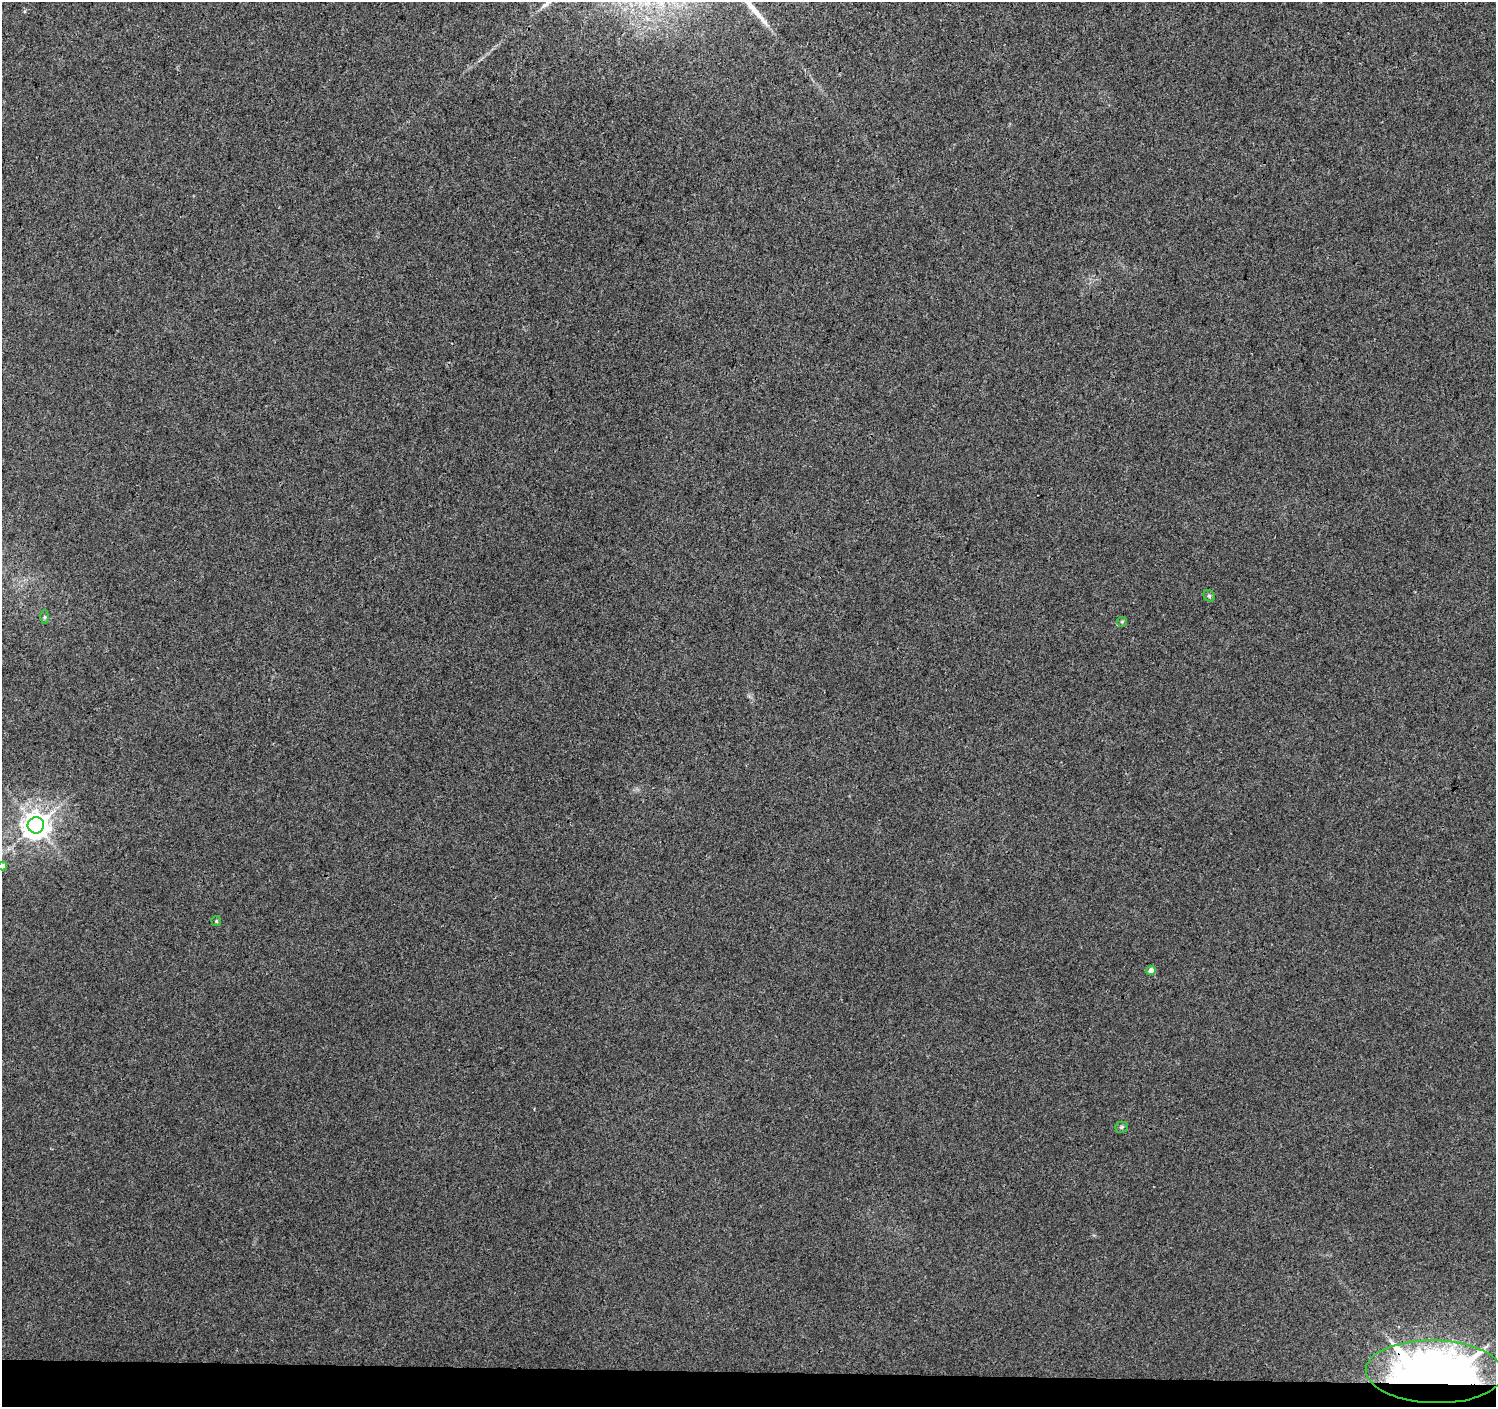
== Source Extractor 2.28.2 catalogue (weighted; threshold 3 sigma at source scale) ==
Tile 8 of 3 x 3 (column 2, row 3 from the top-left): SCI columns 1503-2996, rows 283-1687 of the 4490 x 4726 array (HDU 1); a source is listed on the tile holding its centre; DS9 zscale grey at full resolution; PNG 1498 x 1409 px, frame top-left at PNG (2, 2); each listed source drawn as its Kron ellipse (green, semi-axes under 4 px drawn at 4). Shown black and unused: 2% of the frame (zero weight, under 3 of 4 exposures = <1% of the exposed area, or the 3 px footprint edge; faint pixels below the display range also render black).
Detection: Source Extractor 2.28.2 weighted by HDU 2 'WHT'; one run over the whole footprint, this tile lists its part. Background 0.00866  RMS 0.0039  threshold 0.0176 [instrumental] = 3 sigma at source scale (4.5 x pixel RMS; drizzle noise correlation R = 1.50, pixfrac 1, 0.0396/0.0396 arcsec/px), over >= 5 px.
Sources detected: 10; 1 long thin detection or spike segment (spike, bleed or trail) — neither listed nor drawn; the other 9 listed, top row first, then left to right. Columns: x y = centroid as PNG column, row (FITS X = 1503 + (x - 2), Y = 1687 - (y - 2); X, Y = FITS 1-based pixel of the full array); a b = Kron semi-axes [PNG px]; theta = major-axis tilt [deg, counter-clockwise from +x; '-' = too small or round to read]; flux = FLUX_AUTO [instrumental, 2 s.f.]
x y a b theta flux
1209 596 6 5 - 0.77
44 617 6 4 89 0.55
1122 622 5 4 - 0.5
36 825 8 8 - 480
3 866 4 4 - 2.5
216 921 5 4 - 0.43
1151 970 5 4 - 2.6
1121 1127 6 5 - 0.69
1434 1372 68 31 -2 270
Overlapping masked pixels (flux is a lower limit): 1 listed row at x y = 1434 1372
Isophote crosses this tile's border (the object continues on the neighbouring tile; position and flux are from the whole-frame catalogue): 1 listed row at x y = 3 866